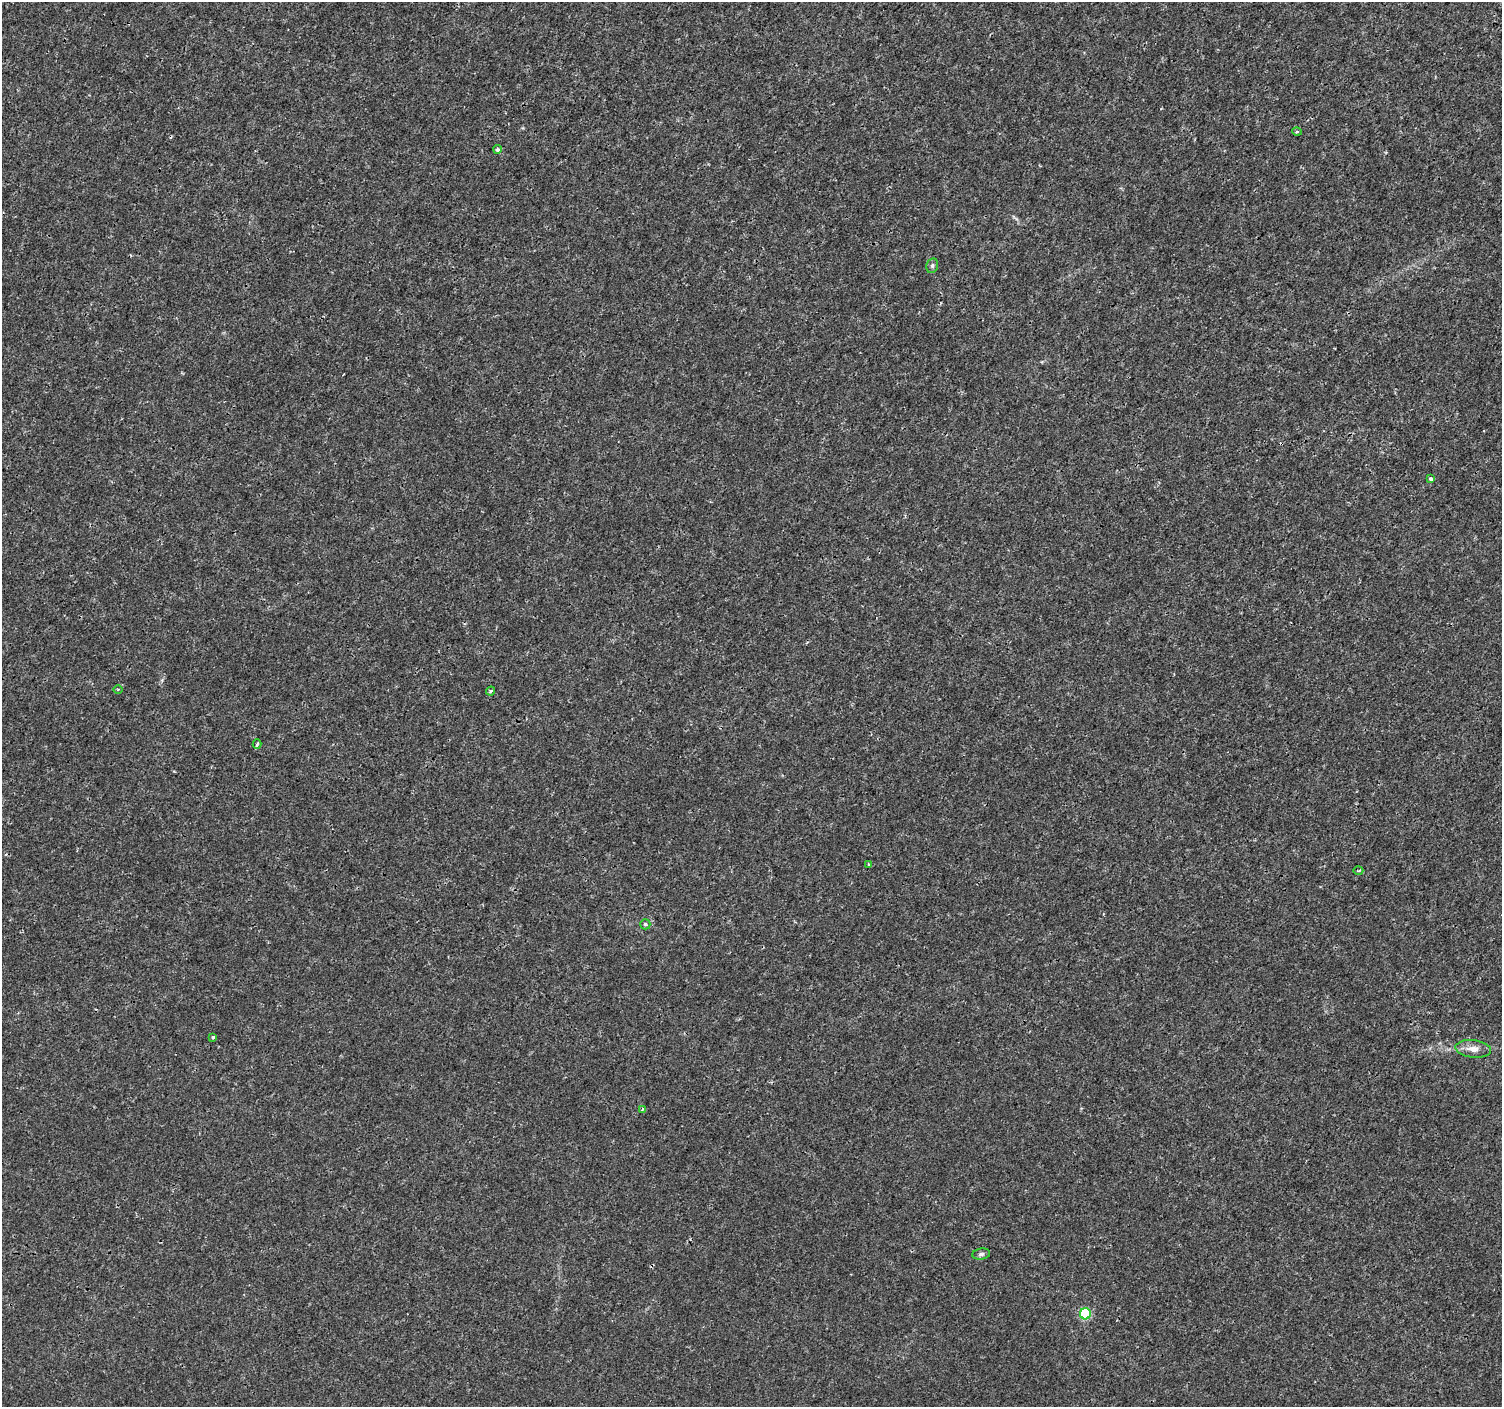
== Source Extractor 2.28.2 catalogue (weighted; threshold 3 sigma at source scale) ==
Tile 10 of 4 x 4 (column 2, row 3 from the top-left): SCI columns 1501-3000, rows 1576-2980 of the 6008 x 6026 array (HDU 1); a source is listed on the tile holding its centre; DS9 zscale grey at full resolution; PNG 1504 x 1409 px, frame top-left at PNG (2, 2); each listed source drawn as its Kron ellipse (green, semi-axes under 4 px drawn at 4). Shown black and unused: <1% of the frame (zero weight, under 3 of 4 exposures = <1% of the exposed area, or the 3 px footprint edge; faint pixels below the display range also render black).
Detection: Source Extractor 2.28.2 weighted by HDU 2 'WHT'; one run over the whole footprint, this tile lists its part. Background 9.38e-04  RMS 9.4e-04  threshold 0.00421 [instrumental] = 3 sigma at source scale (4.5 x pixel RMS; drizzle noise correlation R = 1.50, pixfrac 1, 0.0396/0.0396 arcsec/px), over >= 5 px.
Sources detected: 16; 1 cosmic-ray / hot-pixel residue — neither listed nor drawn; the other 15 listed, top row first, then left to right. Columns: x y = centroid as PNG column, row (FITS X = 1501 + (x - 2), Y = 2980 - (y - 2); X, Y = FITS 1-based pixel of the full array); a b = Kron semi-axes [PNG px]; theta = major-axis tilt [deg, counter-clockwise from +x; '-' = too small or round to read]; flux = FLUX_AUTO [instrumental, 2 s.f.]
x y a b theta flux
1297 132 5 3 - 0.1
498 149 4 4 - 0.29
932 266 7 5 76 0.21
1431 478 3 3 - 0.29
118 689 4 3 - 0.087
490 691 5 3 - 0.17
257 744 5 3 - 0.18
869 864 3 3 - 0.091
1358 871 5 2 - 0.11
645 924 5 5 - 0.17
213 1037 4 3 - 0.13
1473 1049 18 9 -6 0.83
642 1109 4 2 - 0.14
981 1254 9 5 8 0.25
1085 1314 5 5 - 6.3